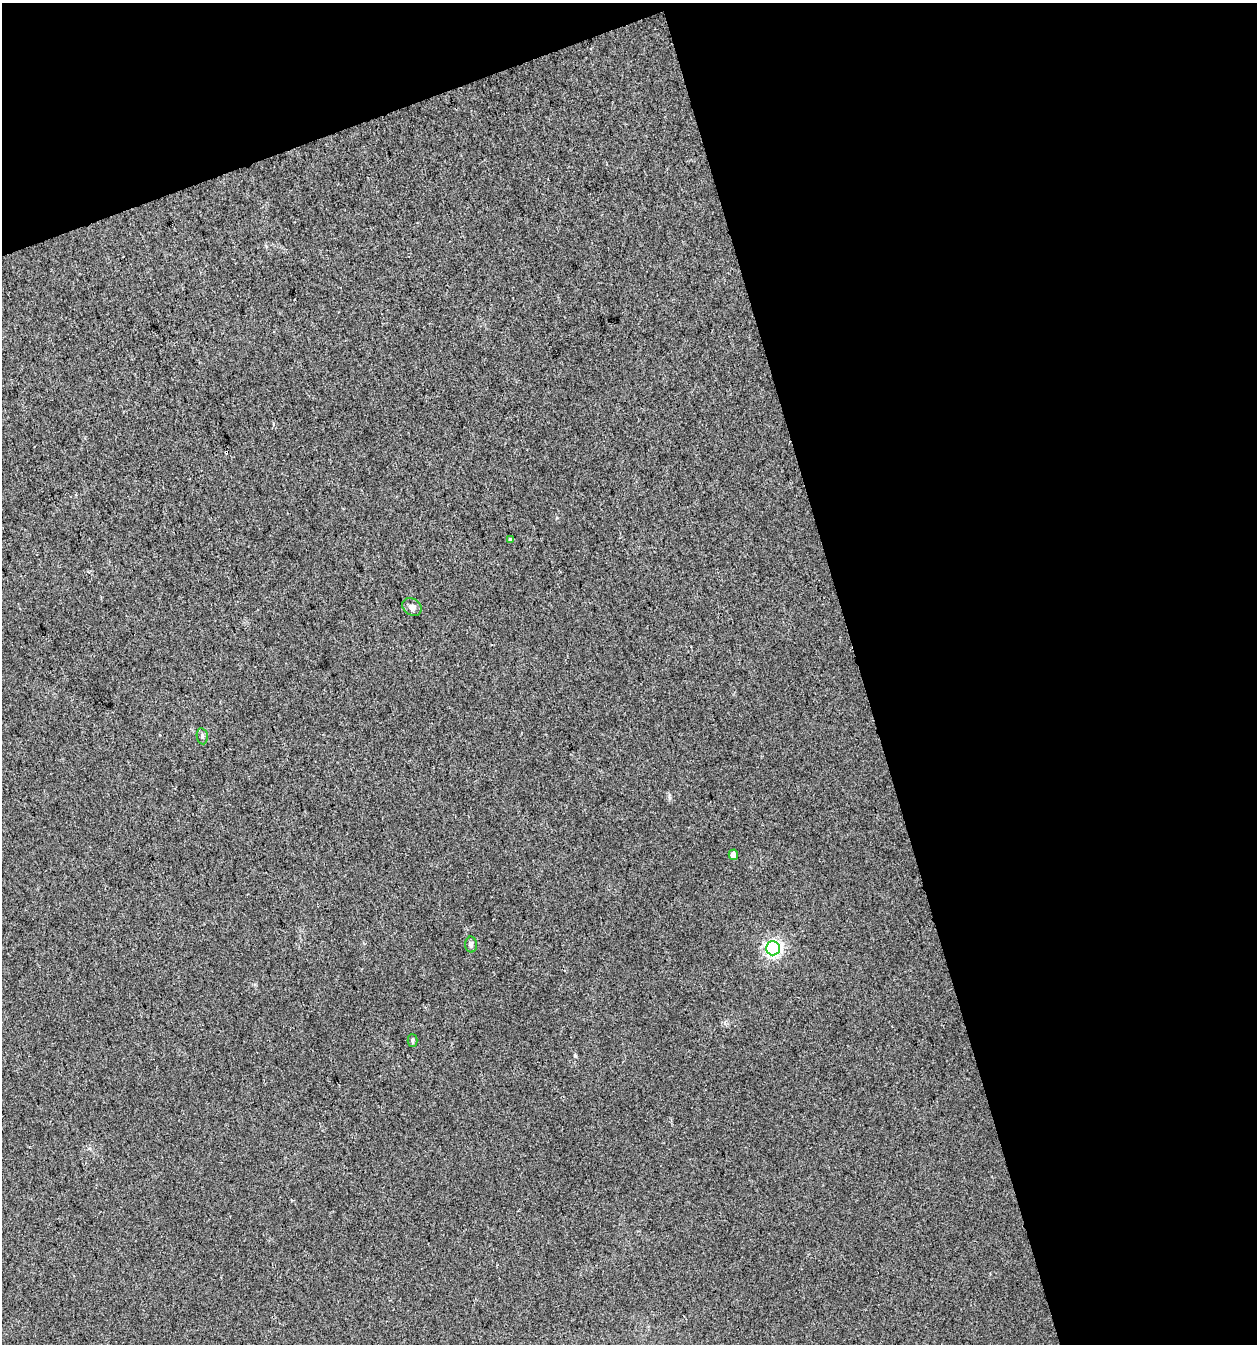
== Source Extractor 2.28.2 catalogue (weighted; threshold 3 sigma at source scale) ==
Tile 2 of 2 x 2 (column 2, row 1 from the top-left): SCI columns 1312-2566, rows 1343-2684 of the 2606 x 2684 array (HDU 1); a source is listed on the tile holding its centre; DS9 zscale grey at full resolution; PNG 1259 x 1346 px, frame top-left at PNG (2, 3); each listed source drawn as its Kron ellipse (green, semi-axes under 4 px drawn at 4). Shown black and unused: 37% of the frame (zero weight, under 2 of 3 exposures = <1% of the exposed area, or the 3 px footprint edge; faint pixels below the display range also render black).
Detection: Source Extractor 2.28.2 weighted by HDU 2 'WHT'; one run over the whole footprint, this tile lists its part. Background 0.0352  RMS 0.013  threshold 0.0575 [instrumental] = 3 sigma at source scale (4.5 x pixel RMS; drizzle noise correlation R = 1.50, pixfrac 1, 0.0396/0.0396 arcsec/px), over >= 5 px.
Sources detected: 8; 1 cosmic-ray / hot-pixel residue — neither listed nor drawn; the other 7 listed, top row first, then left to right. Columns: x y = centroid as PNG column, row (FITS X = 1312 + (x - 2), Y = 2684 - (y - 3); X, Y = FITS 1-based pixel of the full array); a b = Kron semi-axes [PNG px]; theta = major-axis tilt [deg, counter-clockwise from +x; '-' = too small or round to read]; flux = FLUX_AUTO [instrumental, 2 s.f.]
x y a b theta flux
510 539 3 3 - 5.7
412 607 10 8 -35 5.5
202 736 8 5 -80 2.8
733 855 5 4 - 8.1
471 945 8 6 -89 3.2
773 948 7 7 - 360
413 1040 6 5 - 2.2